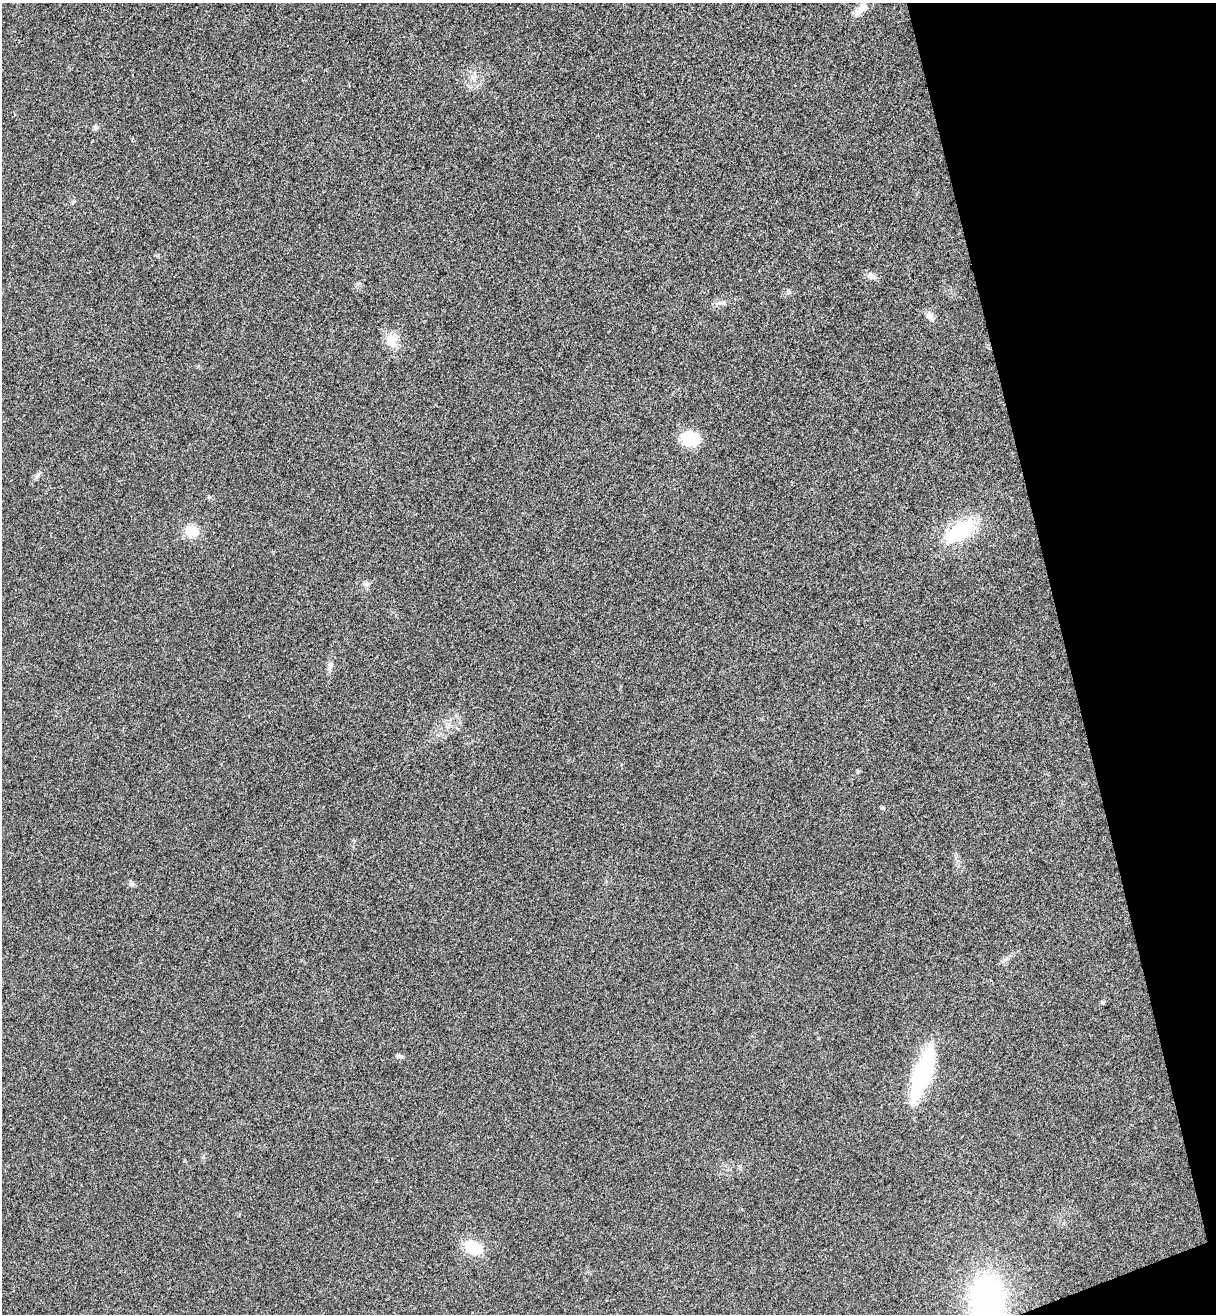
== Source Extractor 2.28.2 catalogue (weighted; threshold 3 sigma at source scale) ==
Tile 12 of 4 x 4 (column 4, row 3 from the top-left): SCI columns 3812-5025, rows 1370-2681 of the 5322 x 5365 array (HDU 1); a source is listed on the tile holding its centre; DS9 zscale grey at full resolution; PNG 1218 x 1316 px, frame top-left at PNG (2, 3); no overlay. Shown black and unused: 13% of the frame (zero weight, under 3 of 4 exposures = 6% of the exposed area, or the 3 px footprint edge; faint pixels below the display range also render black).
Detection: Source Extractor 2.28.2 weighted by HDU 2 'WHT'; one run over the whole footprint, this tile lists its part. Background 0.0194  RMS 0.0064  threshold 0.0286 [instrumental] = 3 sigma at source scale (4.5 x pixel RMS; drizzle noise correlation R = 1.50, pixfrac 1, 0.05/0.05 arcsec/px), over >= 5 px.
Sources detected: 24; all 24 listed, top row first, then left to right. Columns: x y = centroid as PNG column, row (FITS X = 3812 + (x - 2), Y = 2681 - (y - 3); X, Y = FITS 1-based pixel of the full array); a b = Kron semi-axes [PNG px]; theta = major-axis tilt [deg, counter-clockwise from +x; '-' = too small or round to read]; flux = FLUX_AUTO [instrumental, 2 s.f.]
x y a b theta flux
861 9 21 9 43 7.1
472 77 7 5 -47 1.9
95 128 7 5 71 1.4
871 276 12 8 -22 3.4
789 292 6 4 71 1
720 303 17 4 13 2.6
930 316 11 9 -59 4
391 340 18 13 72 10
690 438 22 16 -1 20
37 476 6 6 - 1.7
192 531 15 13 -26 12
959 531 39 19 31 42
366 584 10 7 -5 2.4
330 666 16 7 80 3.5
448 725 11 4 67 2.1
858 772 6 4 65 0.99
883 808 6 4 19 0.91
132 884 6 6 - 1.5
1103 1002 5 5 - 0.87
399 1056 11 4 -9 1.7
922 1074 42 14 71 88
203 1157 5 5 - 0.85
473 1248 15 10 -22 25
987 1299 39 29 90 140
Isophote crosses this tile's border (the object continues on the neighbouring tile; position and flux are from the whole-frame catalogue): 1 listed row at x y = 987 1299
Unlisted compact peaks at least as high as the median listed source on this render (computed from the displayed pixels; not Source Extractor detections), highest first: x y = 209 497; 158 255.